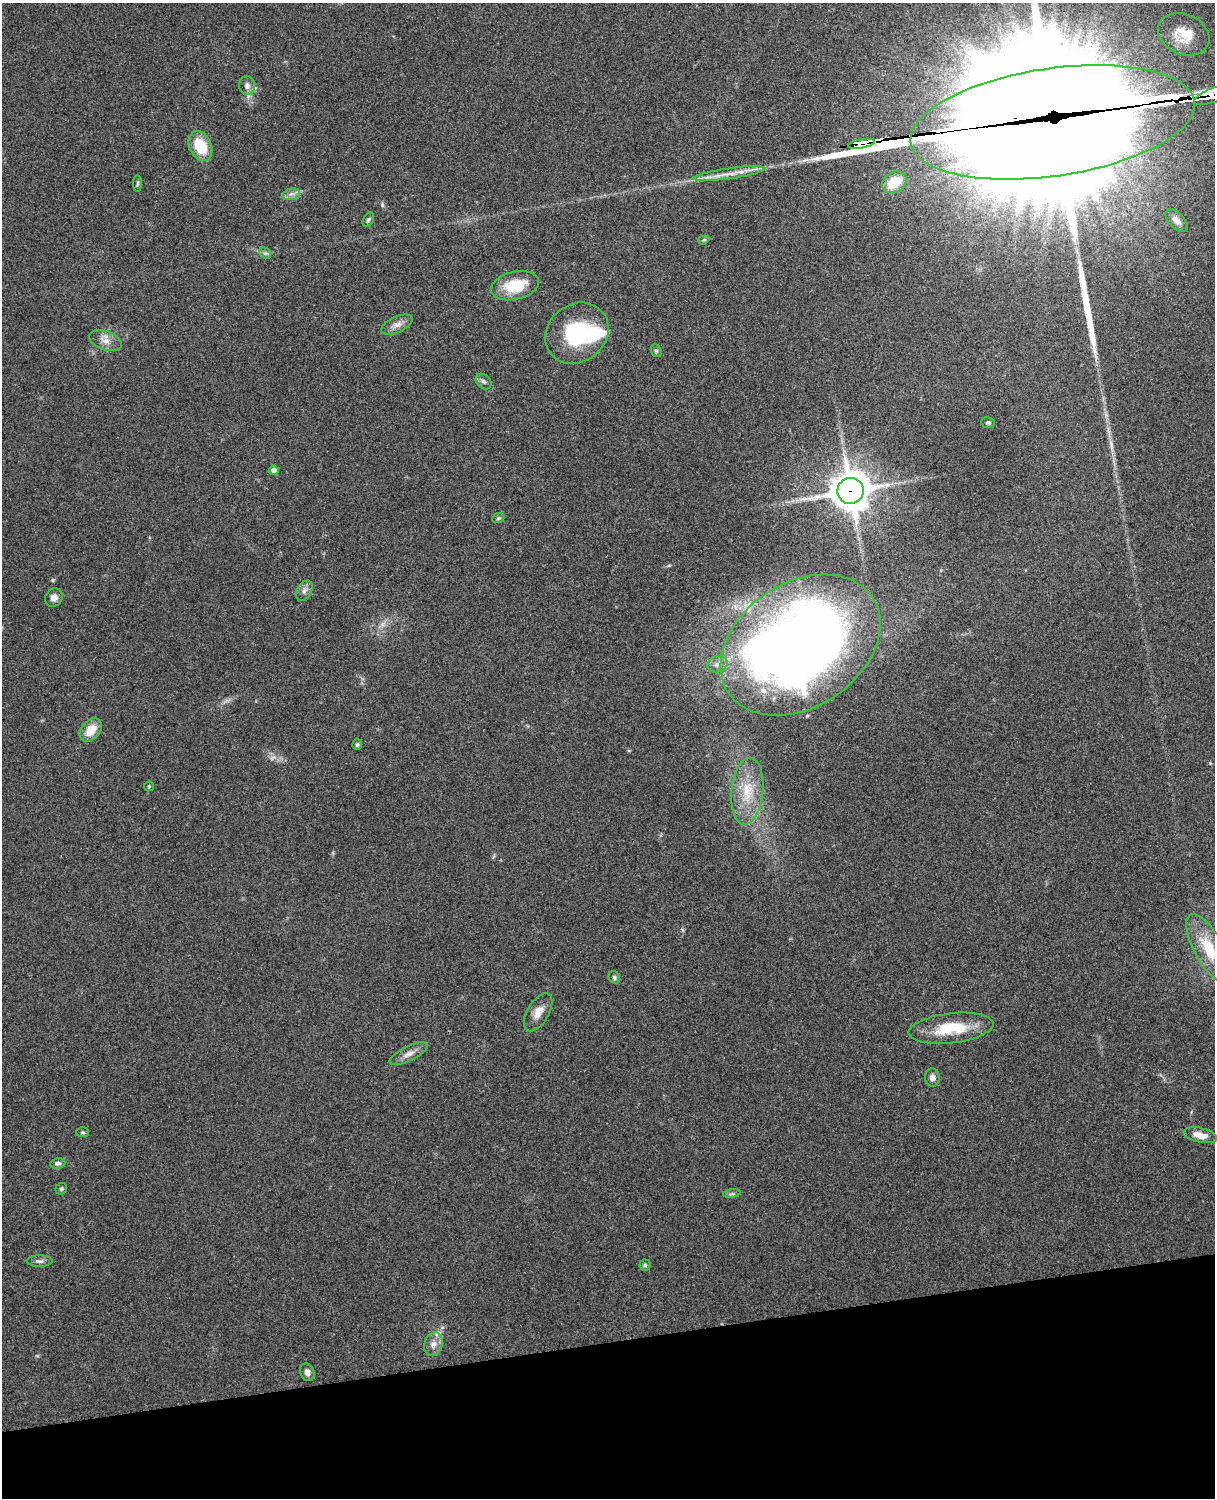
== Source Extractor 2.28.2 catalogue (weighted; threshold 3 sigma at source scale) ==
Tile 10 of 4 x 3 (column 2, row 3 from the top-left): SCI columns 1331-2543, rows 165-1660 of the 5089 x 4928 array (HDU 1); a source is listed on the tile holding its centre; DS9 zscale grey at full resolution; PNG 1217 x 1500 px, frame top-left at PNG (2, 3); each listed source drawn as its Kron ellipse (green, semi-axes under 4 px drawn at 4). Shown black and unused: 10% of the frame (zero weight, under 3 of 4 exposures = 6% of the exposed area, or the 3 px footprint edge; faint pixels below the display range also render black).
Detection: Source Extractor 2.28.2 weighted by HDU 2 'WHT'; one run over the whole footprint, this tile lists its part. Background 0.228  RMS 0.0083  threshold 0.0375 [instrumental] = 3 sigma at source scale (4.5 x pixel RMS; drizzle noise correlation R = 1.50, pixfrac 1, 0.05/0.05 arcsec/px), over >= 5 px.
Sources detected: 60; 2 too faint to see at this stretch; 2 inside a brighter object's white glare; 1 cosmic-ray / hot-pixel residue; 3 long thin detections or spike segments (spike, bleed or trail) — neither listed nor drawn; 5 inside a brighter listed object's ellipse — not listed separately; the other 47 listed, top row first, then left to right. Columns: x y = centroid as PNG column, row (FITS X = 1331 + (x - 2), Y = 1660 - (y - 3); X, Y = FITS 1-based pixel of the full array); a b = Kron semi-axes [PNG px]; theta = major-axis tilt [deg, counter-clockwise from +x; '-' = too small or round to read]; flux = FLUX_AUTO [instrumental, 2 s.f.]
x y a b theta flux
1184 34 26 20 -24 20
247 85 9 8 - 4.1
1214 95 21 7 21 710
1052 122 143 54 8 48000
862 144 13 4 11 730
200 146 16 11 -65 26
729 174 36 5 8 11
894 182 13 9 33 20
137 184 8 4 89 1.4
291 194 9 5 14 3.3
368 220 7 5 61 1.7
1177 221 14 7 -46 5.5
704 240 6 4 21 1.1
265 253 6 5 - 1.7
515 286 24 14 13 28
397 325 17 8 24 5.7
577 333 33 28 39 64
105 340 17 9 -21 7.1
656 351 6 5 - 1.4
483 381 9 6 -43 2.6
988 423 7 5 -8 1.6
274 470 5 4 - 5.6
851 491 13 13 - 2000
498 518 6 4 22 1.4
304 591 11 7 60 3.7
54 598 10 8 56 4
800 645 87 62 34 940
717 664 10 8 20 4.5
91 730 13 9 48 14
357 745 5 5 - 1.8
149 786 5 4 - 0.96
747 791 33 16 84 27
1209 948 38 14 -61 33
614 977 6 5 - 1.7
538 1012 21 10 59 9.2
951 1028 42 15 7 34
409 1054 21 7 26 6.1
932 1077 9 7 -86 3.7
83 1132 6 5 - 1.3
1200 1135 17 7 -13 9.4
58 1163 8 5 9 2.3
61 1189 6 5 - 1.4
732 1194 9 4 8 1.7
40 1261 13 5 0 2.9
645 1265 5 5 - 1.4
433 1344 12 9 71 5.9
307 1372 9 7 -63 4
Overlapping masked pixels (flux is a lower limit): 4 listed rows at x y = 1214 95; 1052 122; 862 144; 851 491
Isophote crosses this tile's border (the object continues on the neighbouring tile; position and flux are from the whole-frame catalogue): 3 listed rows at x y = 1214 95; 1052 122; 1209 948